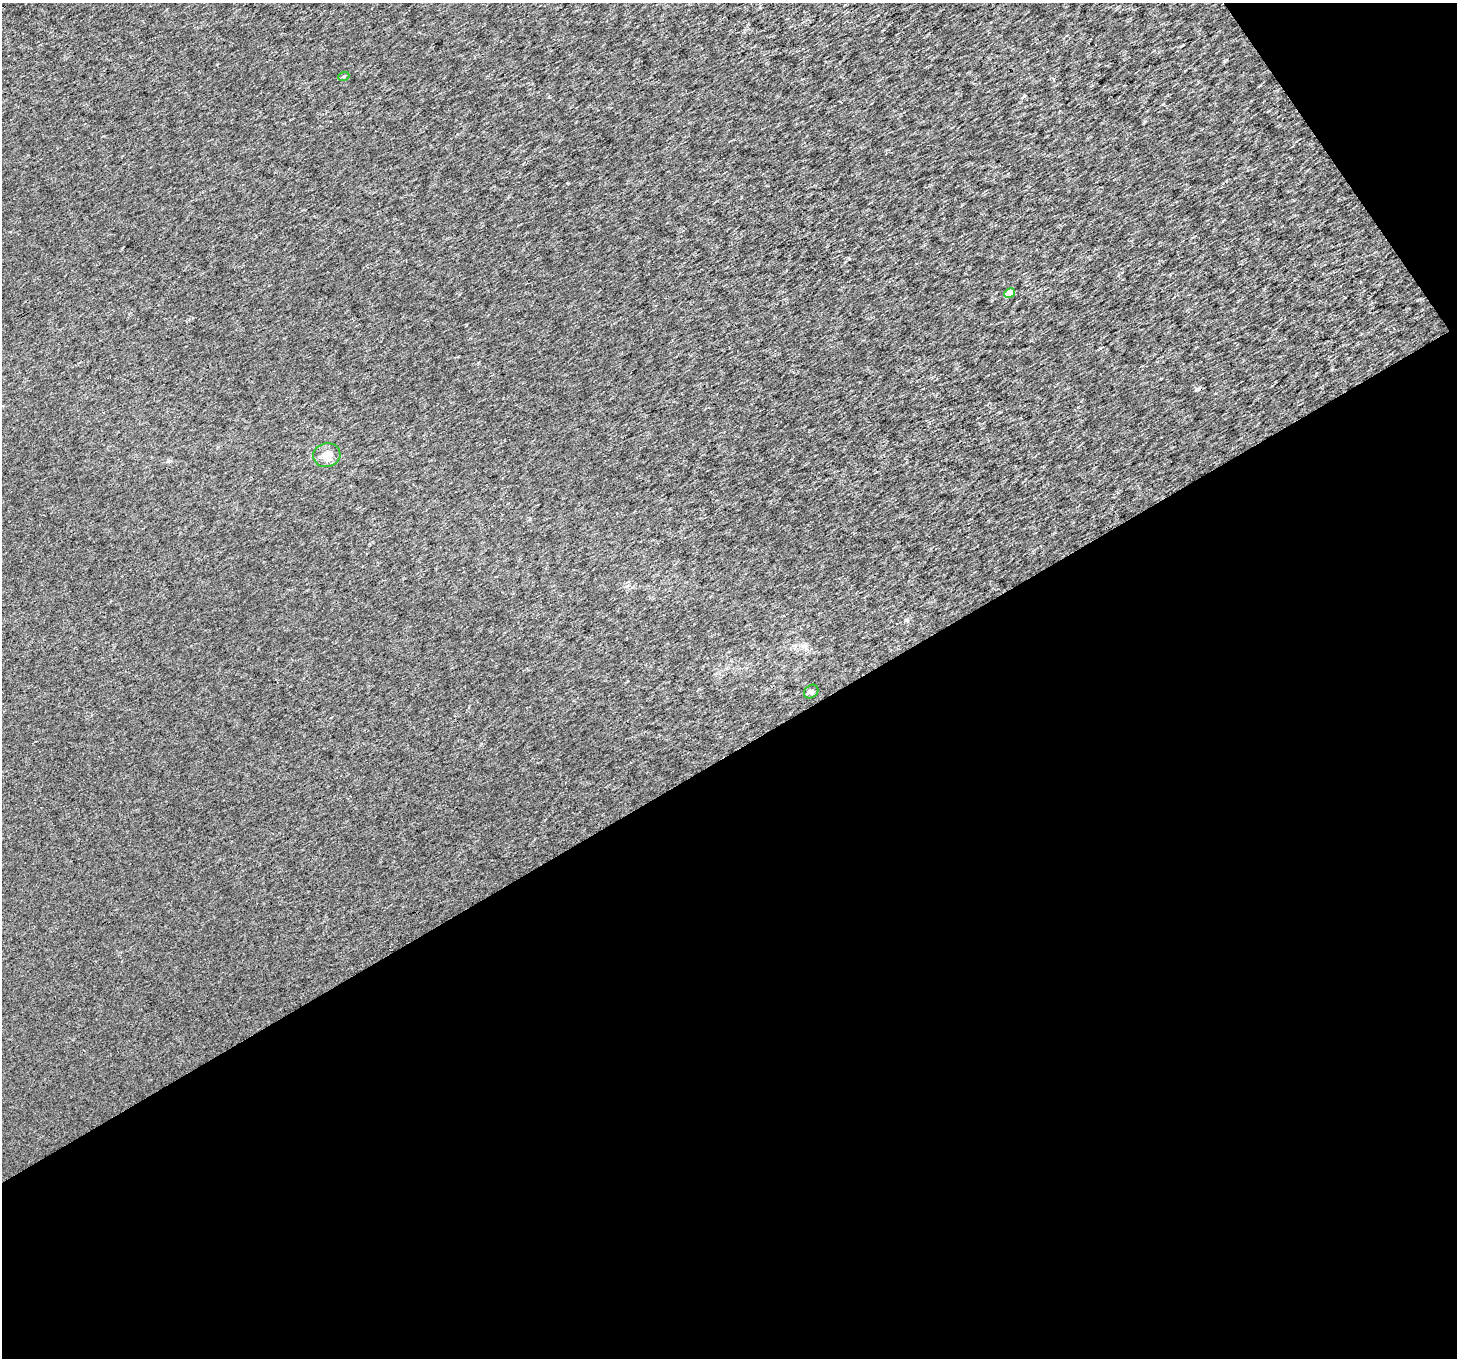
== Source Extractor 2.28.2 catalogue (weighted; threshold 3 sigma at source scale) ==
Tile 4 of 2 x 2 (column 2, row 2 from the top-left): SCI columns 1455-2909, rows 89-1444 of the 2912 x 2870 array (HDU 1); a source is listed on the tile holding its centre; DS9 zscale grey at full resolution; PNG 1459 x 1360 px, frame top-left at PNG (2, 3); each listed source drawn as its Kron ellipse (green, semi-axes under 4 px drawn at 4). Shown black and unused: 47% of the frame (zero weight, under 3 of 4 exposures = <1% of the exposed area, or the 3 px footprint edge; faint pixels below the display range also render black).
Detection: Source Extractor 2.28.2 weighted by HDU 2 'WHT'; one run over the whole footprint, this tile lists its part. Background 9.86e-04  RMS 0.0049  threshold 0.0219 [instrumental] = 3 sigma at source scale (4.5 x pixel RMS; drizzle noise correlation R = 1.50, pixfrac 1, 0.0396/0.0396 arcsec/px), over >= 5 px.
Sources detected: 5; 1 cosmic-ray / hot-pixel residue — neither listed nor drawn; the other 4 listed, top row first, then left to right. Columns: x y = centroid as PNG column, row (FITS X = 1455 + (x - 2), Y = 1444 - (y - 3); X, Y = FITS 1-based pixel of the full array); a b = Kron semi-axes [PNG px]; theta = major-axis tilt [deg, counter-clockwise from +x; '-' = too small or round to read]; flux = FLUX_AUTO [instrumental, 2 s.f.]
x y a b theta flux
344 76 5 3 - 0.54
1010 293 6 4 28 8.8
327 455 14 12 13 5.1
811 692 8 6 39 1.4